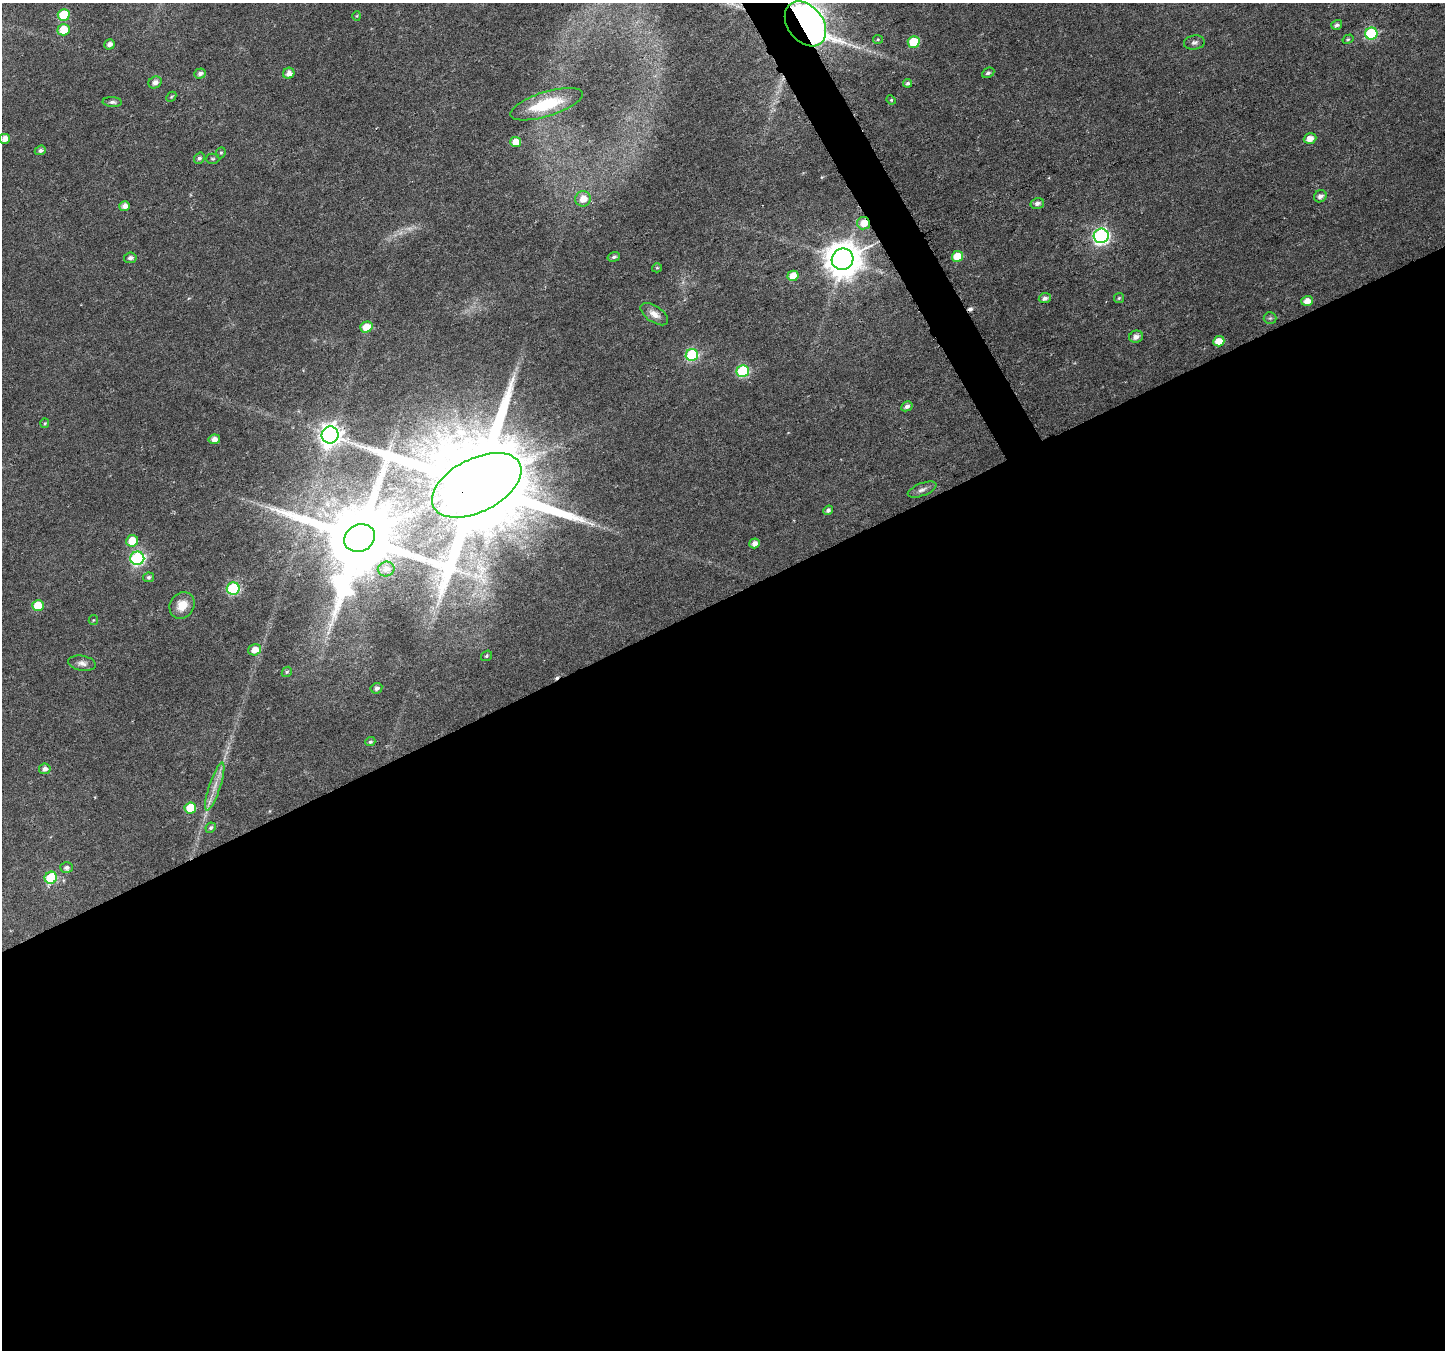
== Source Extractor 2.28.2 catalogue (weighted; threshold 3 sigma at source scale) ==
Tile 15 of 4 x 4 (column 3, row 4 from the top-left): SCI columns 2895-4337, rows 169-1516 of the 5792 x 5669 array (HDU 1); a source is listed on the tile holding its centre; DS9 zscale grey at full resolution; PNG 1447 x 1352 px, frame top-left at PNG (2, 3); each listed source drawn as its Kron ellipse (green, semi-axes under 4 px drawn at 4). Shown black and unused: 57% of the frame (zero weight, under 5 of 9 exposures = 1% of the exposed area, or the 3 px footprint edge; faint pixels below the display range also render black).
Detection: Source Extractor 2.28.2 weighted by HDU 2 'WHT'; one run over the whole footprint, this tile lists its part. Background 0.0131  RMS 0.0021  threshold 0.0087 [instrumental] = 3 sigma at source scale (4.09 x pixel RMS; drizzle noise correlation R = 1.36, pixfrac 0.8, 0.0396/0.0396 arcsec/px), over >= 5 px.
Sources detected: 83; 1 too faint to see at this stretch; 1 inside a brighter object's white glare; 2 cosmic-ray / hot-pixel residue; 1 long thin detection or spike segment (spike, bleed or trail) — neither listed nor drawn; the other 78 listed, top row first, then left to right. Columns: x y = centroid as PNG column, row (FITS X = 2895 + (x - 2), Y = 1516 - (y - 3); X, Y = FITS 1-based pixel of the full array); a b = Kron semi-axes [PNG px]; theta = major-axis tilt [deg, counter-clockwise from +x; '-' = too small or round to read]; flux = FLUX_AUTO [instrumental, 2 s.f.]
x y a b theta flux
64 15 6 5 - 7.9
357 16 4 4 - 0.2
805 24 25 18 -52 310
1337 25 6 4 35 0.53
64 30 6 5 - 4.5
1371 33 6 6 - 17
878 39 5 4 - 0.23
1348 39 6 4 29 0.26
914 42 6 5 - 7.2
1194 43 10 7 8 0.66
109 44 5 5 - 0.91
289 73 6 5 - 1.3
988 73 6 5 - 0.48
200 74 6 5 - 0.7
155 82 7 5 31 1
908 83 4 4 - 0.5
171 97 6 4 45 0.3
891 100 5 4 - 0.22
112 102 10 5 -4 0.55
546 104 38 12 17 8.9
1310 138 6 5 - 1.7
5 139 5 5 - 1.5
516 142 5 5 - 3
40 150 6 4 22 0.57
221 153 6 4 68 0.3
199 158 6 5 - 0.5
213 159 7 5 -1 0.35
1320 196 6 6 - 0.93
583 199 8 7 - 2.3
1037 203 7 5 15 0.86
125 206 5 5 - 1.3
863 223 6 6 - 2.4
1101 236 7 7 - 53
957 256 6 5 - 4.8
614 257 6 4 19 0.43
130 258 6 5 - 0.72
843 259 11 10 - 480
657 268 5 4 - 0.25
793 276 5 5 - 2.8
1045 298 6 5 - 0.72
1119 298 5 5 - 0.27
1307 301 6 5 - 1.7
654 314 16 8 -34 1.6
1270 318 6 6 - 0.38
366 327 6 5 - 3.4
1136 337 7 6 - 1.1
1219 341 6 5 - 2.6
692 355 6 6 - 21
743 371 6 6 - 17
907 406 6 4 28 0.67
45 423 5 4 - 0.28
330 435 8 8 - 140
214 439 6 5 - 1.3
477 485 48 26 27 6900
922 490 15 6 21 0.93
828 510 5 4 - 0.59
360 538 16 13 29 2800
132 541 6 6 - 4.2
754 543 5 5 - 1.1
137 558 7 6 - 32
386 569 8 7 - 1.3
149 577 5 5 - 0.47
233 589 6 6 - 21
182 605 14 12 55 2.9
38 606 6 5 - 4.7
93 620 5 4 - 0.21
255 650 6 5 - 2
486 656 6 5 - 0.33
82 663 14 7 -10 1.1
287 672 5 4 - 0.3
376 688 6 5 - 0.69
370 742 5 4 - 0.39
45 769 6 5 - 0.98
215 786 25 5 72 2.2
190 808 6 5 - 5.4
211 828 5 4 - 0.41
66 867 6 5 - 0.66
51 878 6 6 - 11
Overlapping masked pixels (flux is a lower limit): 3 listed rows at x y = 805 24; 863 223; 477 485
Isophote crosses this tile's border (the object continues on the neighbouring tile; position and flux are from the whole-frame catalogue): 1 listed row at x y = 805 24